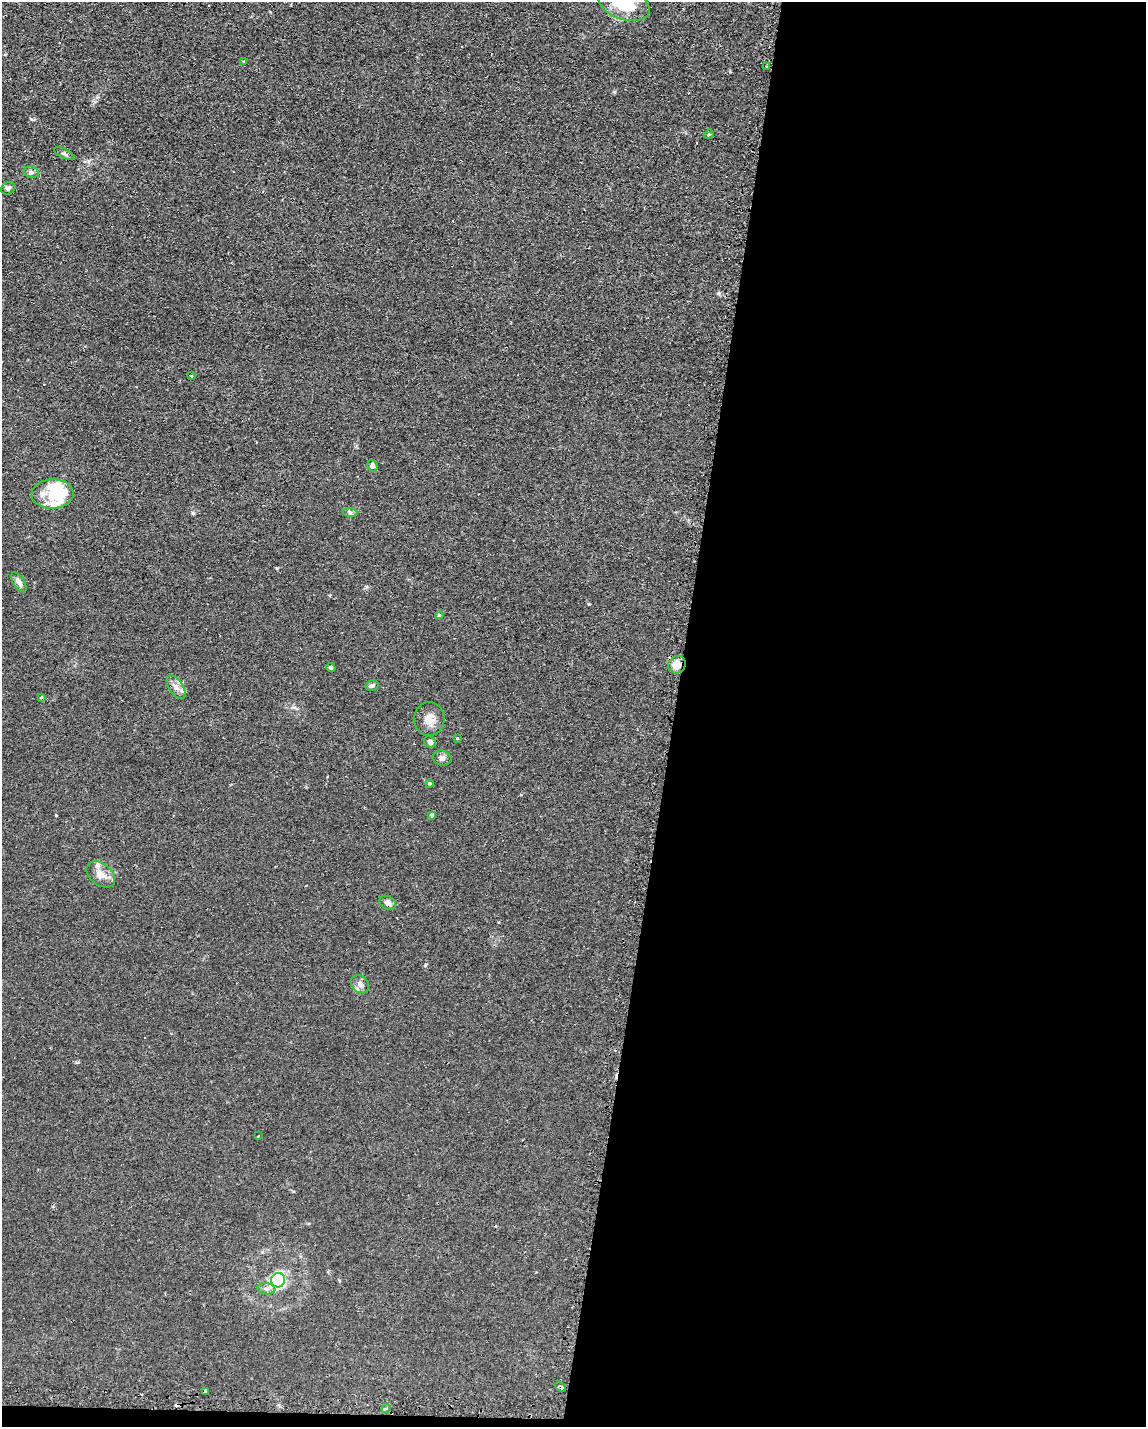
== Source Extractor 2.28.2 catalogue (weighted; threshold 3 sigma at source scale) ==
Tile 12 of 4 x 3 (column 4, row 3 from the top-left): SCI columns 3624-4767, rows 337-1761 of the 4785 x 4757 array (HDU 1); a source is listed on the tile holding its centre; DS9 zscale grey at full resolution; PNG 1148 x 1429 px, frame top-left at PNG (2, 2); each listed source drawn as its Kron ellipse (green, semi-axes under 4 px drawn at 4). Shown black and unused: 42% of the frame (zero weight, under 2 of 3 exposures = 3% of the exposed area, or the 3 px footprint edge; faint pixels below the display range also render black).
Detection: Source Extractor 2.28.2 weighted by HDU 2 'WHT'; one run over the whole footprint, this tile lists its part. Background 0.0399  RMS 0.0053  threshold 0.0239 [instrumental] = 3 sigma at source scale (4.5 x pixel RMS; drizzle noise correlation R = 1.50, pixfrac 1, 0.05/0.05 arcsec/px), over >= 5 px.
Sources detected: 42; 2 inside a brighter object's white glare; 3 cosmic-ray / hot-pixel residue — neither listed nor drawn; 4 inside a brighter listed object's ellipse — not listed separately; the other 33 listed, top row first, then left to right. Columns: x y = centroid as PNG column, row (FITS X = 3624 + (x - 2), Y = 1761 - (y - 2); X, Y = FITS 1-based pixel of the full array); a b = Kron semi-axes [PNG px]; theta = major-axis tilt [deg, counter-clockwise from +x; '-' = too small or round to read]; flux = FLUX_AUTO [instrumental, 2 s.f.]
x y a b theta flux
624 4 26 15 -18 23
244 61 4 3 - 0.56
767 67 3 3 - 1.3
709 134 5 4 - 0.52
64 154 11 4 -25 1.2
31 172 8 5 -11 1.3
8 188 7 6 - 1.5
191 376 3 2 - 0.61
373 466 6 5 - 2
53 494 21 14 2 13
350 512 7 4 -2 0.97
19 582 11 5 -57 2.3
439 615 4 3 - 0.72
677 665 9 8 - 5
331 667 5 4 - 1.1
372 685 6 5 - 1.2
176 687 13 7 -56 2.9
41 697 4 3 - 0.61
429 719 17 15 87 5.3
457 738 3 3 - 0.79
430 742 6 5 - 1.4
442 758 9 7 -18 2.1
430 783 4 3 - 0.65
432 815 4 4 - 1.7
101 874 16 10 -38 4.6
388 903 9 6 -29 2
360 984 10 8 -48 2.2
258 1136 3 2 - 0.4
278 1280 7 7 - 46
266 1289 9 5 -9 1.6
560 1387 6 3 -35 0.99
205 1392 3 3 - 30
386 1409 5 4 - 1.5
Overlapping masked pixels (flux is a lower limit): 3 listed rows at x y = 677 665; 560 1387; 205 1392
Isophote crosses this tile's border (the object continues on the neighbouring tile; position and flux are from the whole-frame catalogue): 1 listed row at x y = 624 4
Unlisted compact peaks at least as high as the median listed source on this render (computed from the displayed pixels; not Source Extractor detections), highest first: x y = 193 513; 56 815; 589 604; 277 568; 31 119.